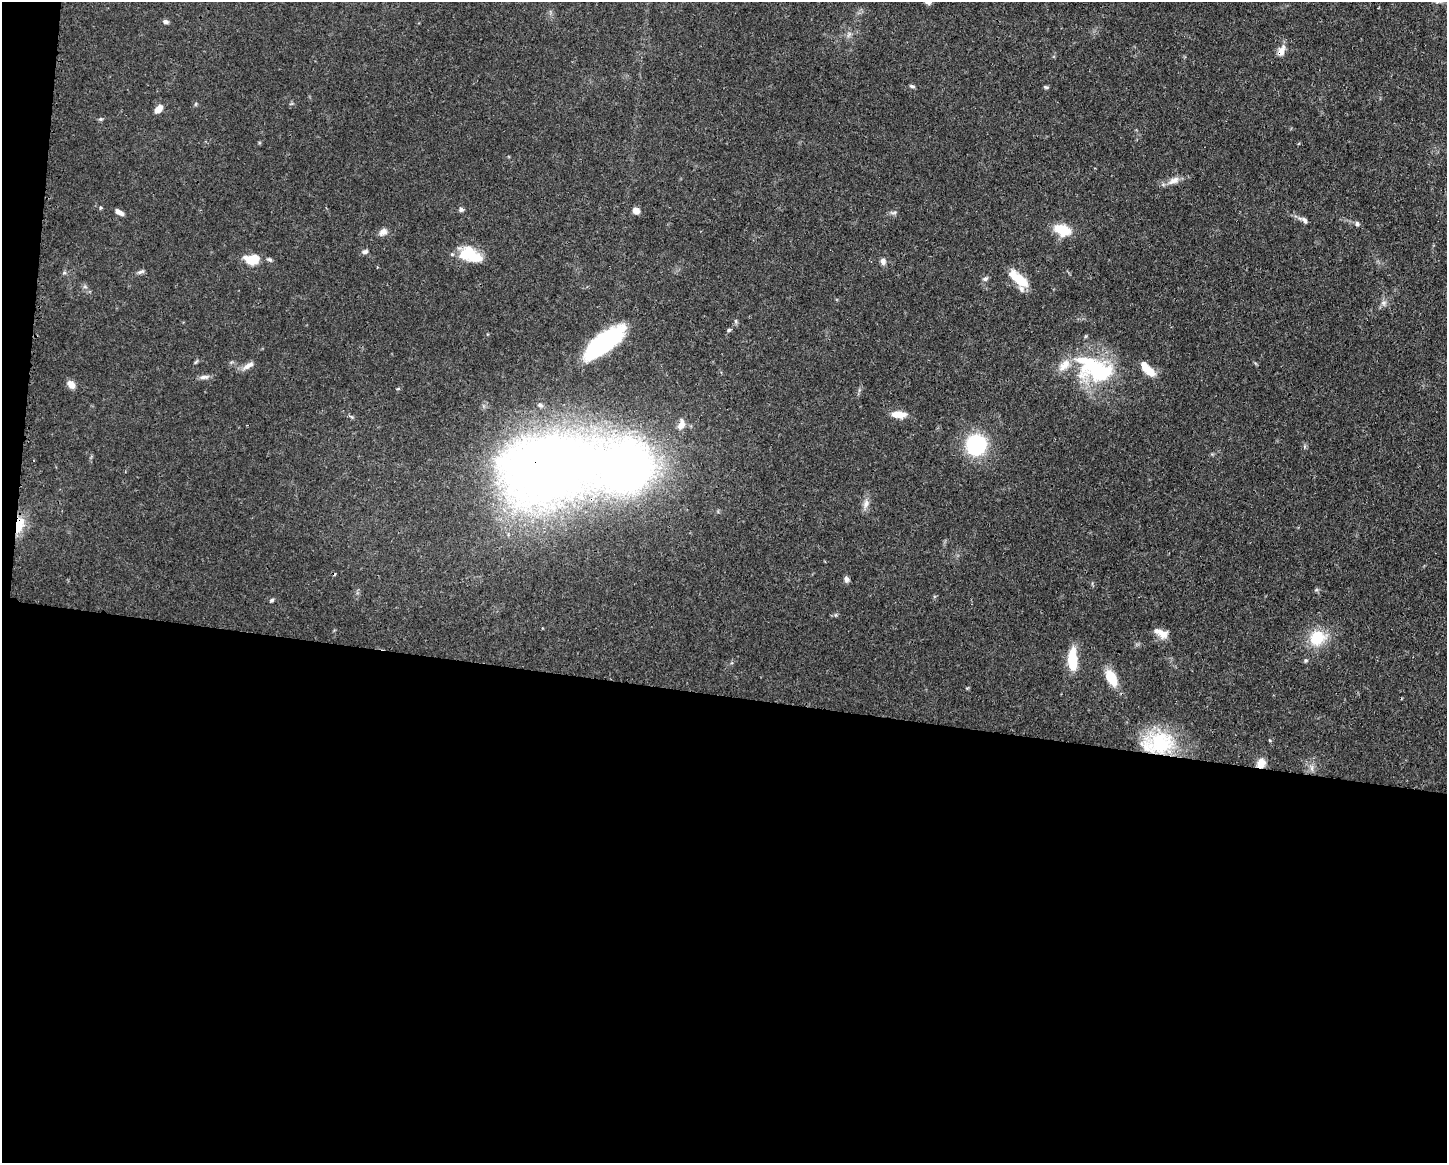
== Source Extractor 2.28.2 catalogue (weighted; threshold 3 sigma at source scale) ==
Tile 10 of 3 x 4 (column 1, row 4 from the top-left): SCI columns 117-1561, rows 3-1163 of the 4681 x 4647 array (HDU 1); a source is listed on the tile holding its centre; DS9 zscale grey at full resolution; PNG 1449 x 1165 px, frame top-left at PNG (2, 2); no overlay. Shown black and unused: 41% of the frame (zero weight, under 3 of 4 exposures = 1% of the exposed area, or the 3 px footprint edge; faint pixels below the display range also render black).
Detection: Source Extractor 2.28.2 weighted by HDU 2 'WHT'; one run over the whole footprint, this tile lists its part. Background 0.0544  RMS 0.0033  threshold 0.0148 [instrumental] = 3 sigma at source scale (4.5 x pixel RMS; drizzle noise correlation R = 1.50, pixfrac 1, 0.05/0.05 arcsec/px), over >= 5 px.
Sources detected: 57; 2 inside a brighter object's white glare — not listed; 5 inside a brighter listed object's ellipse — not listed separately; the other 50 listed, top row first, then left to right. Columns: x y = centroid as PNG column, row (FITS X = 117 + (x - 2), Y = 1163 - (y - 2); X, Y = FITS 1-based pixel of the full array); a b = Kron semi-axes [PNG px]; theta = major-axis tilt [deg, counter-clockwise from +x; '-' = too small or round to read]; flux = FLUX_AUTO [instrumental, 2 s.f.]
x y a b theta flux
928 2 7 5 -14 1.3
165 22 7 5 -7 0.9
1281 51 15 8 71 2.5
912 86 7 4 -15 0.6
1046 87 6 4 -15 0.53
159 109 11 7 44 2.5
101 119 5 5 - 0.47
1174 180 18 8 25 2.6
100 208 5 4 - 0.46
461 210 6 6 - 0.73
636 211 7 6 - 2.3
119 212 10 5 -32 1.6
894 213 9 4 9 0.73
1304 220 11 6 -47 1.1
1357 224 6 5 - 0.74
1062 230 18 11 -19 8.4
383 232 11 8 33 1.8
365 252 8 6 18 0.91
468 253 21 17 30 9.4
253 259 15 10 6 7.8
269 260 8 5 -23 0.66
883 261 9 7 -89 1.2
140 272 10 4 18 0.86
64 273 6 4 19 0.48
985 279 8 6 41 0.82
1019 279 21 8 -39 10
1383 303 8 6 0 1.1
729 330 6 4 22 0.49
604 343 46 16 38 38
248 366 16 6 32 2.1
1098 371 43 27 8 28
1150 371 14 8 -39 5.2
204 377 13 5 7 1.4
71 384 10 7 -47 2.5
540 405 8 5 -19 0.79
899 414 16 7 -3 4.3
681 425 14 8 69 2.5
976 445 24 22 59 21
549 469 62 43 12 520
866 503 12 7 74 1.9
18 525 12 7 79 16
847 579 7 6 - 1.1
272 600 6 4 28 0.52
1161 633 20 9 -27 3.3
1317 638 22 19 31 11
1072 660 25 10 -89 9.8
1111 678 20 11 -63 7.2
1161 743 39 26 -7 24
1261 763 12 10 76 3
1312 768 7 5 -90 0.96
Overlapping masked pixels (flux is a lower limit): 6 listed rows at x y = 1281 51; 604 343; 549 469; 18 525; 1161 743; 1261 763
Isophote crosses this tile's border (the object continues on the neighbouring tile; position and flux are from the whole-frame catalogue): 1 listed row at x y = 928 2